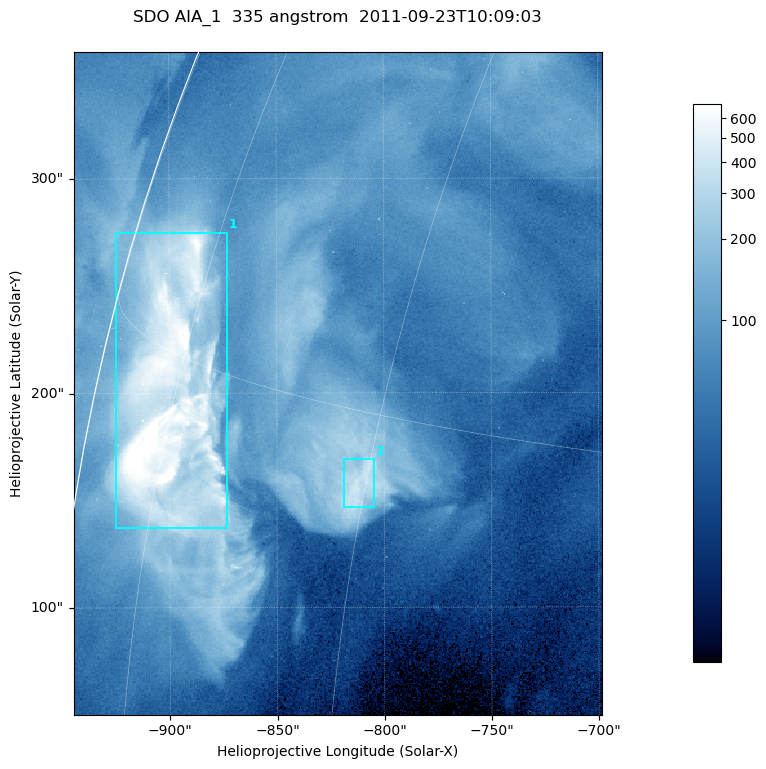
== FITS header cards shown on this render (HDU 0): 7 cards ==
TELESCOP= 'SDO     '           /
INSTRUME= 'AIA_1   '           /
WAVELNTH=                  335 /
WAVEUNIT= 'angstrom'           /
DATE-OBS= '2011-09-23T10:09:03.63' /
CTYPE1  = 'HPLN-TAN'           /
CTYPE2  = 'HPLT-TAN'           /

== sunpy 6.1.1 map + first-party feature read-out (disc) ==
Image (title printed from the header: SDO AIA_1  335 angstrom  2011-09-23T10:09:03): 410 x 514 px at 0.601 arcsec/px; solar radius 956 arcsec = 1592 px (partial field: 2.5% of the solar disc is inside the frame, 93% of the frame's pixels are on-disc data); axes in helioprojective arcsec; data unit not stated in the header (colour bar unlabelled)
Pointing: header CRPIX1/2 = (2042.06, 2043.86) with CRVAL1/2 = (0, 0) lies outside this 410 x 514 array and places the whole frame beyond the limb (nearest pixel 1.41 R_sun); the SolarSoft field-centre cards XCEN/YCEN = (-821.5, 204.5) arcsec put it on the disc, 1306 arcsec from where CRPIX/CRVAL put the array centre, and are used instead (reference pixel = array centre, CRVAL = XCEN/YCEN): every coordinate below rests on XCEN/YCEN
Orientation: roll -0.142 deg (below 1 deg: not rotated)
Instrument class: DISC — disc imager (sunpy class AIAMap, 335 A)
Bright regions (active regions / flare kernels): reference = the on-disc median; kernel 3 px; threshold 5 sigma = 268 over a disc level ~72.3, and >= 1.15x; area >= 210 px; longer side >= 5 px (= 3 arcsec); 2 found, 2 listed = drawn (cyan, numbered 1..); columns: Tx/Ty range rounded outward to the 2 arcsec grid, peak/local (2 s.f.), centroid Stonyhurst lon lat
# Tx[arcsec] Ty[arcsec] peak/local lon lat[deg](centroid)
1 -926..-872 136..276 14 -76 +14
2 -820..-804 146..170 5.8 -60 +13
Off-limb structures (1.02-1.3 R_sun): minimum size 105 px: none found